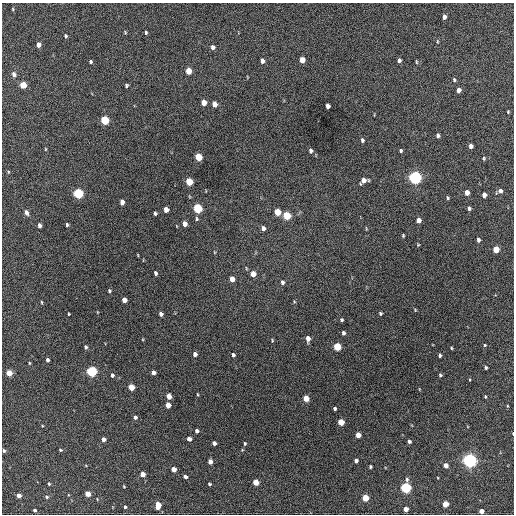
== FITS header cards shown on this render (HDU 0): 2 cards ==
NAXIS1  =                  512 / Axis length
NAXIS2  =                  512 / Axis length

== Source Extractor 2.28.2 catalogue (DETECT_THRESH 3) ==
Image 512 x 512 px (HDU 0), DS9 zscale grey, 1 PNG px = 1 image px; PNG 516 x 516 px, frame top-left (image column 1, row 512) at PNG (2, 3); no overlay
Background 699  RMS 19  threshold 58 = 3 sigma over >= 5 px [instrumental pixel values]
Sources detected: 132; all 132 listed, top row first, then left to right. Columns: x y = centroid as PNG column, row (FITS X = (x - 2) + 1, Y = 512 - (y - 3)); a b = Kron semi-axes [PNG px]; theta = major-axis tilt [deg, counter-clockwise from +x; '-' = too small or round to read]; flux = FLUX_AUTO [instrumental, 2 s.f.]
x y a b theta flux
13 9 4 3 - 1100
444 17 5 4 - 5300
125 32 4 3 - 1100
146 33 4 3 - 1800
66 36 4 3 - 1900
437 42 6 3 90 1300
38 45 5 4 - 7100
213 47 5 4 - 4300
302 60 5 4 - 15000
399 60 4 3 - 3000
262 61 5 4 - 5200
91 62 4 3 - 2000
416 62 5 3 - 1200
188 71 5 4 - 23000
14 74 6 5 - 4900
454 80 5 3 - 1900
23 85 5 4 - 29000
126 85 4 3 - 2000
458 90 4 4 - 6500
204 102 5 4 - 14000
214 104 5 4 - 10000
328 106 5 4 - 5400
508 112 4 3 - 1300
104 120 5 4 - 69000
438 136 5 3 - 3100
362 140 5 4 - 2600
471 146 4 4 - 5500
45 149 5 3 - 990
311 151 5 4 - 3400
401 151 4 3 - 1800
198 157 5 4 - 38000
484 158 5 4 - 1500
415 177 5 5 - 390000
364 181 7 5 26 8500
189 182 5 4 - 40000
500 191 6 5 - 3800
78 193 5 5 - 120000
467 193 5 4 - 9000
484 195 5 4 - 6900
448 198 4 3 - 1600
122 202 5 4 - 8600
197 208 5 5 - 92000
469 208 4 3 - 2600
166 210 5 4 - 11000
26 212 6 4 -64 4600
277 212 5 4 - 25000
155 213 4 3 - 2100
287 216 5 5 - 46000
197 219 6 4 -85 1700
418 220 5 4 - 8600
185 224 5 4 - 8500
39 225 4 3 - 4800
67 225 4 3 - 2000
263 228 5 4 - 4800
403 235 3 3 - 1300
478 240 4 3 - 3300
418 245 4 3 - 1100
496 249 5 4 - 26000
214 252 5 3 - 970
138 255 4 2 - 900
246 268 5 3 - 1000
155 273 4 3 - 3000
253 274 5 4 - 12000
232 279 5 4 - 13000
282 282 5 4 - 3000
109 291 4 4 - 1800
124 300 5 4 - 11000
42 302 4 3 - 1300
380 313 4 3 - 2000
69 314 3 2 - 1200
161 314 4 4 - 4300
342 320 4 3 - 1700
343 333 4 3 - 2800
308 339 6 4 -86 8100
272 340 5 3 - 1200
485 345 4 3 - 1200
86 347 5 4 - 2400
337 347 5 4 - 46000
451 348 3 3 - 1200
195 354 4 4 - 5000
233 355 4 4 - 3000
440 355 4 3 - 2400
47 360 4 3 - 2900
29 363 5 3 - 1100
486 368 3 3 - 1800
92 371 5 5 - 160000
153 372 4 4 - 6200
9 373 4 4 - 21000
112 375 5 4 - 2800
440 375 4 3 - 2000
131 387 5 4 - 21000
197 394 4 3 - 990
169 396 5 4 - 12000
485 397 4 3 - 1300
306 398 5 4 - 19000
168 405 5 4 - 13000
335 408 4 3 - 2200
135 417 5 4 - 2700
341 422 5 4 - 27000
197 431 4 3 - 3500
513 434 4 2 - 820
358 435 4 4 - 12000
103 439 4 4 - 6600
189 439 4 4 - 7200
409 441 4 3 - 3300
214 443 4 4 - 4600
245 443 4 3 - 1600
60 450 4 3 - 1500
4 451 4 3 - 2100
356 460 4 3 - 4300
470 460 5 5 - 480000
210 461 4 4 - 7000
446 465 4 4 - 8600
370 467 3 3 - 1700
173 469 4 4 - 11000
142 474 4 4 - 12000
185 477 4 3 - 3400
256 482 4 4 - 20000
49 484 4 3 - 1600
209 484 3 3 - 1700
124 486 3 2 - 1000
406 488 5 5 - 160000
87 494 4 4 - 16000
19 495 4 4 - 7200
46 497 5 4 - 1900
365 498 4 4 - 29000
445 504 4 4 - 17000
158 505 7 4 87 15000
125 507 3 3 - 2200
406 509 4 4 - 9900
34 510 3 3 - 2100
481 511 4 4 - 9100
At the frame edge (FLAGS 8, measured only in part): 2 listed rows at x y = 513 434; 4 451